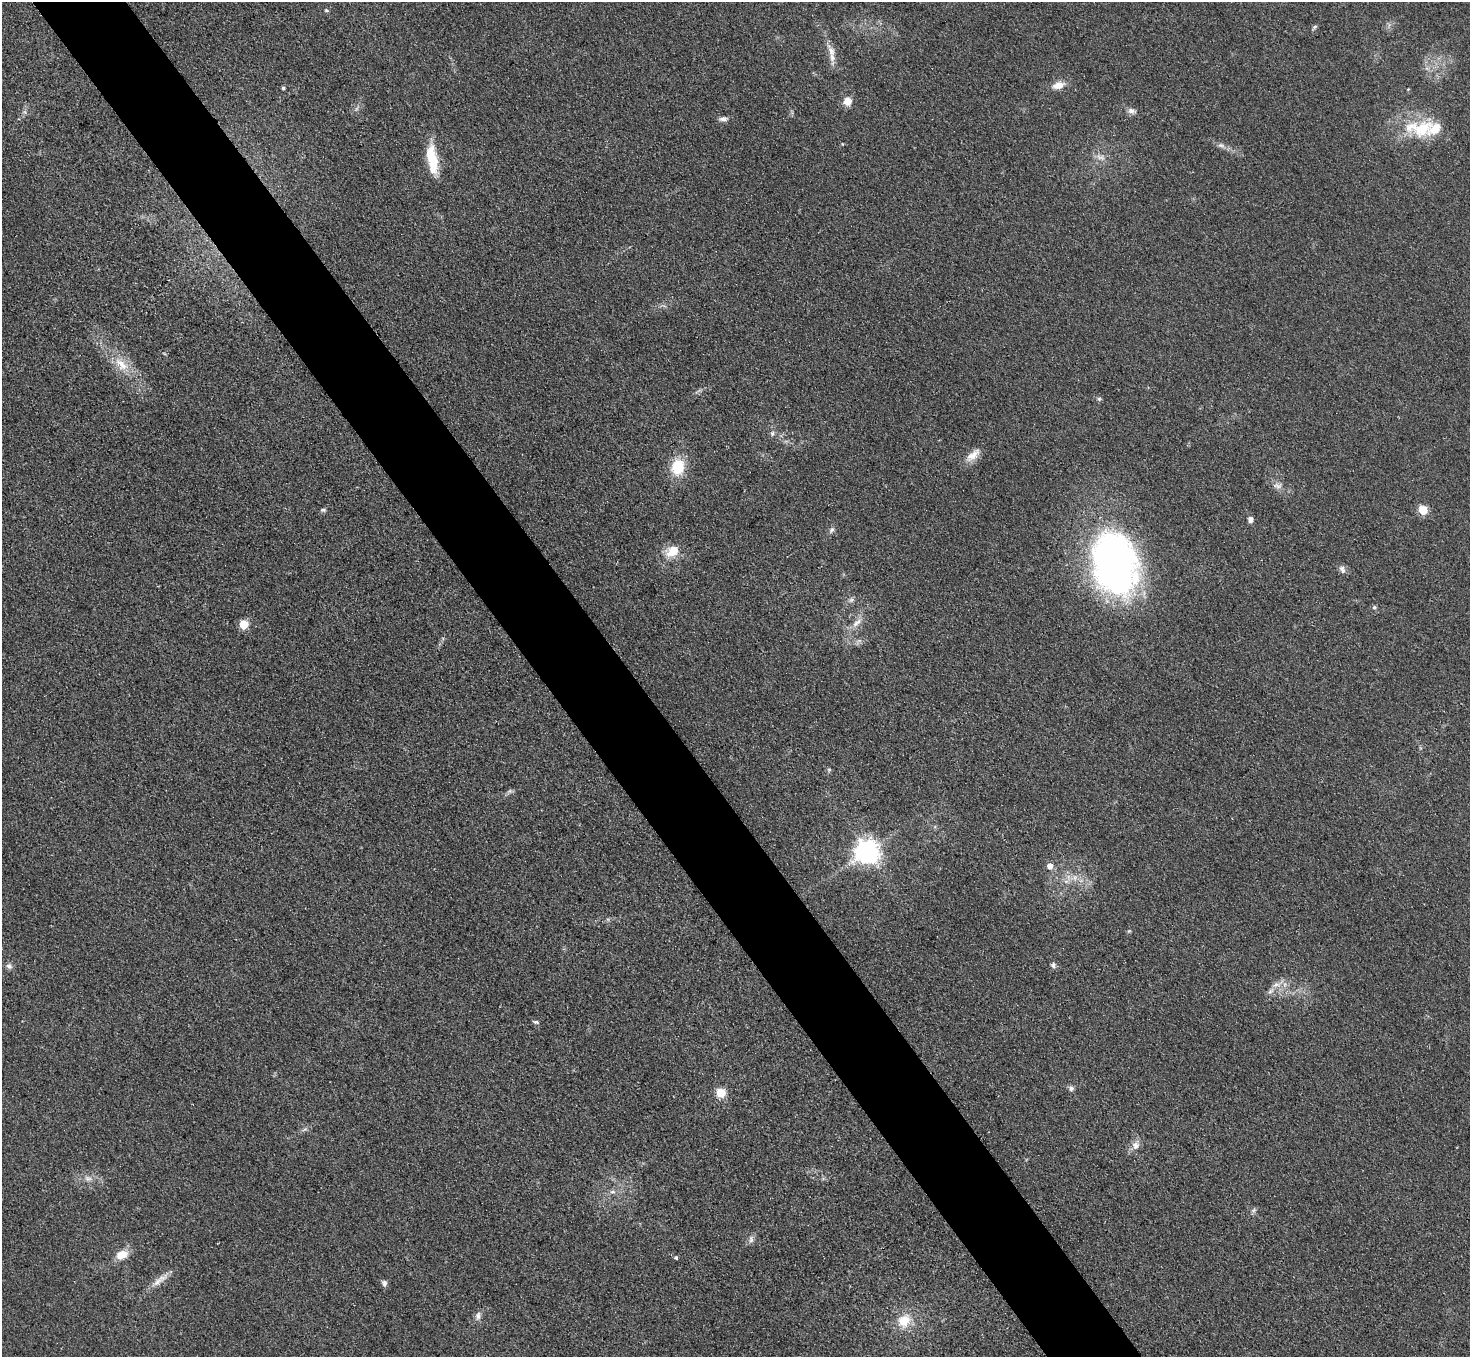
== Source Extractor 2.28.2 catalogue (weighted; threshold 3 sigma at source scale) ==
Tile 11 of 4 x 4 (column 3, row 3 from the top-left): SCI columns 2966-4433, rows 1538-2892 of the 5931 x 5925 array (HDU 1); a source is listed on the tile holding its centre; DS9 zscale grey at full resolution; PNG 1472 x 1359 px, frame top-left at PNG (2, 2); no overlay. Shown black and unused: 6% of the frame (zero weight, under 3 of 4 exposures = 3% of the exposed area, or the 3 px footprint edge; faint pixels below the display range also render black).
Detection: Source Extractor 2.28.2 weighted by HDU 2 'WHT'; one run over the whole footprint, this tile lists its part. Background 0.147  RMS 0.012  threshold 0.054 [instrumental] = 3 sigma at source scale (4.5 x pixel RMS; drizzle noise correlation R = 1.50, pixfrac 1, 0.05/0.05 arcsec/px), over >= 5 px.
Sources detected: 51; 1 too faint to see at this stretch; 1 inside a brighter object's white glare — not listed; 1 inside a brighter listed object's ellipse — not listed separately; the other 48 listed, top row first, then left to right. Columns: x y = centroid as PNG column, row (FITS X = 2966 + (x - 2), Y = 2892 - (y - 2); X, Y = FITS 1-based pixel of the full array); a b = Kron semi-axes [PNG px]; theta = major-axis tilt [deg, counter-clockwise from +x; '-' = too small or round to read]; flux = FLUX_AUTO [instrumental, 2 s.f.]
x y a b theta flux
326 10 6 5 - 1.7
1315 27 7 5 32 2
831 51 17 9 -74 11
1058 85 15 9 17 12
283 88 4 3 - 2
847 101 9 8 - 12
1131 111 10 7 -17 5
723 119 11 6 4 4.6
1420 128 45 22 0 61
1221 145 11 4 -5 4.1
433 165 28 12 87 32
121 364 23 12 -45 23
1099 399 5 5 - 1.9
772 433 7 5 83 2.7
973 455 24 10 41 13
678 467 15 12 72 39
1278 486 13 7 -6 5.8
323 510 7 5 -9 2.3
1423 510 5 5 - 51
1250 520 7 6 - 4.7
832 530 9 6 58 3.5
673 551 14 10 42 23
1115 563 65 42 -79 500
1342 569 12 7 -63 4.7
851 600 7 5 44 2.7
1374 607 5 4 - 2
857 623 17 7 43 9.2
243 625 5 5 - 51
867 851 8 8 - 1100
1050 866 6 6 - 8.8
1075 878 9 4 -90 3.8
1053 965 7 7 - 3.4
9 966 8 6 -35 4.1
1276 984 10 6 -5 5.4
536 1022 8 4 -12 2.1
1071 1088 7 6 - 3.6
720 1093 5 5 - 60
1136 1145 11 10 - 7.8
88 1178 11 6 -13 5.6
613 1192 9 4 8 3.3
1254 1210 7 4 71 2.4
751 1239 10 6 -84 3.9
122 1255 13 9 23 18
676 1258 5 4 - 1.4
157 1282 19 7 39 11
384 1283 8 6 -63 3.6
478 1316 10 8 75 5.3
904 1321 19 16 58 25